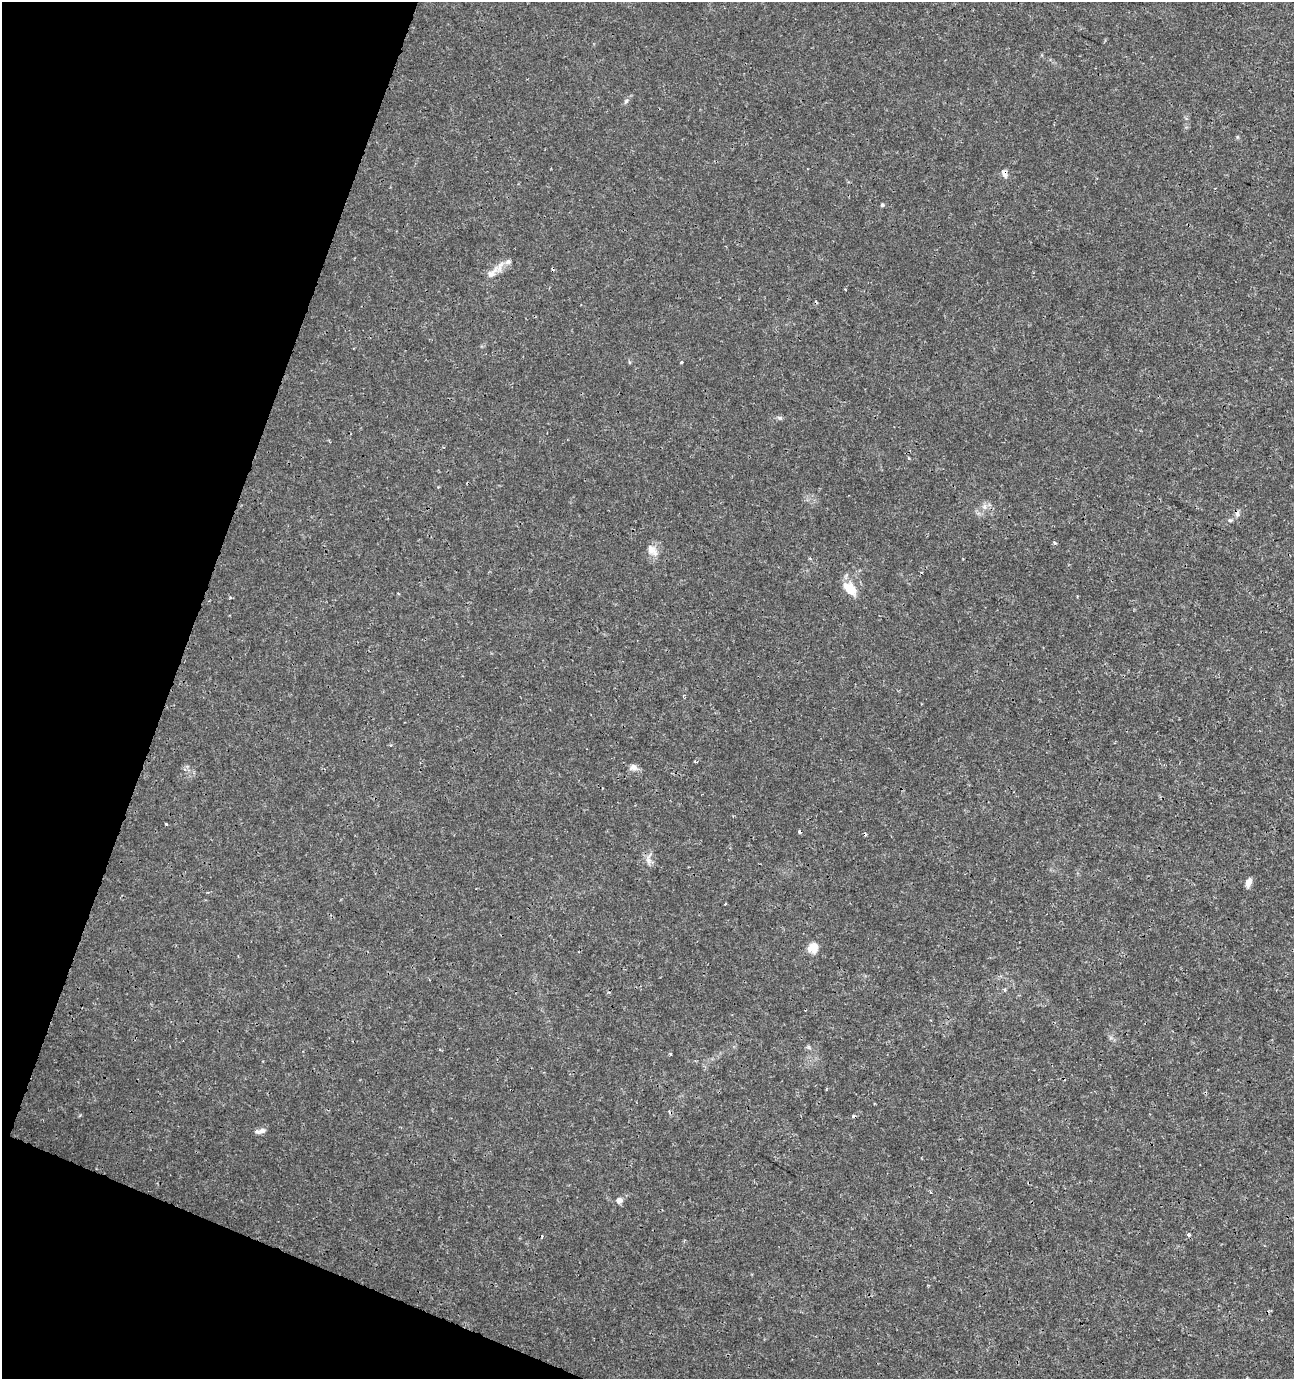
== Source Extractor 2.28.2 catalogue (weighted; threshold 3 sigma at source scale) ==
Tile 9 of 4 x 4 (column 1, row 3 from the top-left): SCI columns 211-1502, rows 1386-2762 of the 5654 x 5517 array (HDU 1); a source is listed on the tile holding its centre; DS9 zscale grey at full resolution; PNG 1296 x 1381 px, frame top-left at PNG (2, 2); no overlay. Shown black and unused: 18% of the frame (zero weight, under 3 of 4 exposures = <1% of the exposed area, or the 3 px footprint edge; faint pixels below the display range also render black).
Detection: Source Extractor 2.28.2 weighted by HDU 2 'WHT'; one run over the whole footprint, this tile lists its part. Background 0.0017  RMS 0.001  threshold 0.00448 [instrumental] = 3 sigma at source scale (4.5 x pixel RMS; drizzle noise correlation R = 1.50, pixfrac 1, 0.0396/0.0396 arcsec/px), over >= 5 px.
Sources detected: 31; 4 cosmic-ray / hot-pixel residue — not listed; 2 inside a brighter listed object's ellipse — not listed separately; the other 25 listed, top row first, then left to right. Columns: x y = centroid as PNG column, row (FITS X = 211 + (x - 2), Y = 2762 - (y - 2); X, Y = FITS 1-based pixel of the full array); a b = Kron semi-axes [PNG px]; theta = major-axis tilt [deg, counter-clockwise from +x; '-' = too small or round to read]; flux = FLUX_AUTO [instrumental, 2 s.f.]
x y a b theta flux
626 101 6 5 - 0.21
1004 173 12 7 -72 0.43
882 205 5 4 - 0.16
492 273 21 9 45 1
681 362 3 3 - 0.16
779 418 8 5 -19 0.2
909 458 4 3 - 0.093
1237 514 7 6 - 0.27
1230 520 5 5 - 0.16
1054 542 4 3 - 0.19
652 550 17 10 -45 0.89
850 588 20 12 -42 1.6
230 598 3 3 - 0.11
695 761 3 3 - 0.11
633 767 11 9 -16 0.5
166 824 3 3 - 0.14
648 860 10 8 -79 0.51
1249 882 8 5 69 0.76
813 948 14 12 32 0.99
809 1047 7 4 -71 0.15
670 1054 3 3 - 0.12
826 1089 3 2 - 0.085
262 1130 9 7 24 0.37
619 1200 6 5 - 0.63
1188 1235 5 5 - 0.16
Overlapping masked pixels (flux is a lower limit): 1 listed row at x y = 1004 173